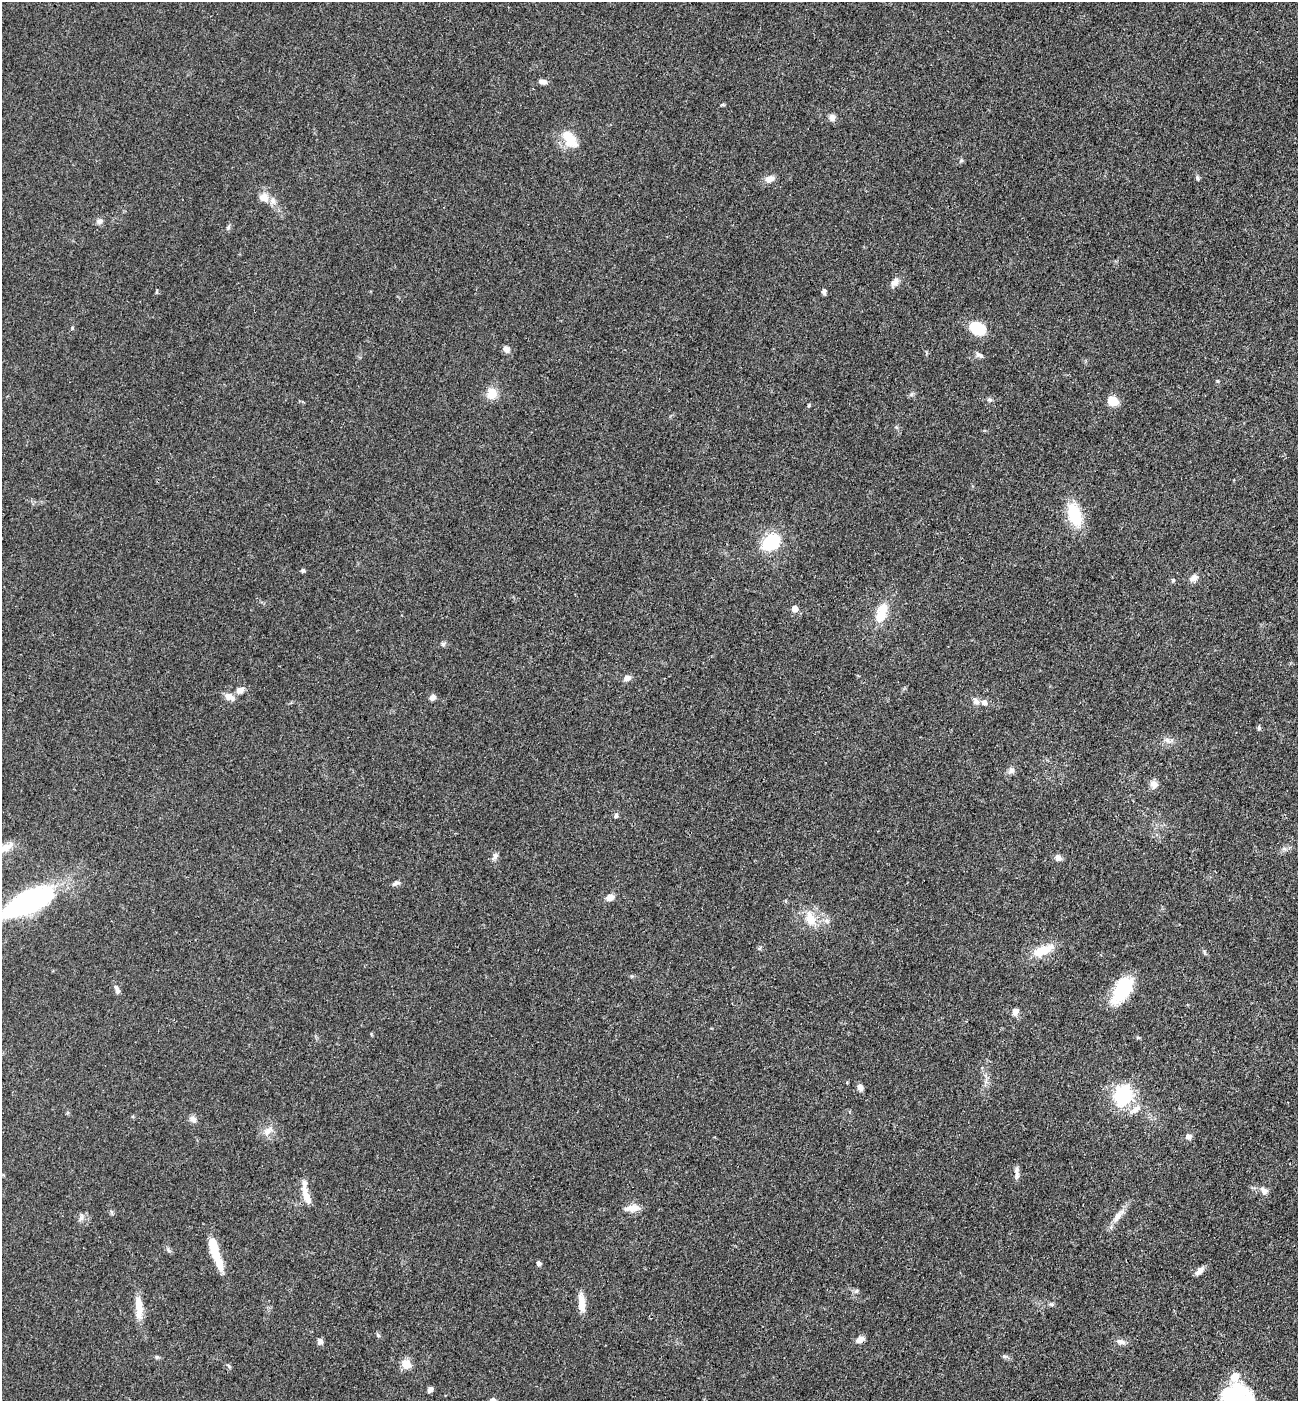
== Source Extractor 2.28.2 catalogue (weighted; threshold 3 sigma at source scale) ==
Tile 6 of 4 x 4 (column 2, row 2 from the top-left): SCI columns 1526-2821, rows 2882-4280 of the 5774 x 5764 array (HDU 1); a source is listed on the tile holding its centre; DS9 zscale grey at full resolution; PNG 1300 x 1403 px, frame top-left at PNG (2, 2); no overlay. Shown black and unused: <1% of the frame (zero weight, under 3 of 4 exposures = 6% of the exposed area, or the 3 px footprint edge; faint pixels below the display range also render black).
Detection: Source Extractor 2.28.2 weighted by HDU 2 'WHT'; one run over the whole footprint, this tile lists its part. Background 0.0449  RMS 0.0053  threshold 0.0239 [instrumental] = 3 sigma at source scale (4.5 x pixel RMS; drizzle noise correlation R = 1.50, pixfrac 1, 0.05/0.05 arcsec/px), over >= 5 px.
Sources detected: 83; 1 inside a brighter object's white glare — not listed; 5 inside a brighter listed object's ellipse — not listed separately; the other 77 listed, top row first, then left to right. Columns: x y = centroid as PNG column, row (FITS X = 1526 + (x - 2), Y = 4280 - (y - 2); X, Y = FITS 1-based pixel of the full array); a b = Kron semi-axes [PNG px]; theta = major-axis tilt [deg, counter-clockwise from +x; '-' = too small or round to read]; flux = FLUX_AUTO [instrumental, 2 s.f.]
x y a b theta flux
543 82 9 6 -10 2.4
832 117 8 7 - 2.4
570 139 25 13 -53 12
961 160 6 5 - 0.98
1197 178 6 5 - 0.95
770 179 13 8 16 3.2
264 198 13 11 -30 4.7
99 221 9 7 16 1.7
228 227 7 5 70 0.98
895 282 13 8 42 2.8
824 291 7 5 -73 1.3
977 328 10 8 -25 28
506 349 8 7 - 2.5
980 355 11 6 -16 1.6
1217 381 5 4 - 0.56
492 393 11 10 - 7.6
989 400 7 6 - 1.1
1113 401 12 10 -27 6.4
809 405 5 4 - 0.57
1074 515 24 13 -72 22
770 543 15 12 42 28
303 570 4 4 - 1.2
1193 578 9 7 41 2.8
1173 580 5 4 - 0.67
795 609 5 5 - 6.1
882 612 30 11 71 11
443 644 7 6 - 1.1
627 678 8 7 - 2.3
240 690 10 8 5 3.1
229 697 14 8 -31 3.4
432 697 7 6 - 2.3
976 701 10 7 -46 2.2
1259 728 6 5 - 0.94
1167 740 10 6 -49 2
1011 770 10 7 37 2
1154 784 9 9 - 3
616 815 5 5 - 1.7
5 848 25 9 27 5.6
495 856 10 7 62 1.8
1058 858 8 8 - 2.1
396 883 10 6 23 1.5
610 897 10 7 26 3.3
29 902 60 21 26 97
810 918 22 14 -68 9.3
827 921 7 4 -71 1.2
1042 950 26 11 22 12
117 990 13 6 -67 1.8
1122 990 31 16 58 25
1015 1012 8 6 61 2.6
1138 1038 6 4 0 0.59
860 1087 7 6 - 2.5
1123 1095 7 7 - 210
1136 1109 17 8 24 4.2
193 1119 10 7 -23 2.4
268 1131 16 8 51 3.8
1189 1137 8 7 - 1.9
1017 1171 14 6 -90 2.3
1264 1190 12 7 -46 2.5
306 1193 32 8 -77 6.9
633 1208 17 8 5 5.2
1117 1217 16 8 52 4.2
81 1218 9 6 76 1.7
168 1250 8 4 -54 1
218 1259 33 9 -69 11
539 1263 5 5 - 1.5
1199 1271 13 6 38 2.8
138 1303 25 10 -78 6.4
581 1303 22 8 -86 6.2
1052 1304 7 5 4 0.98
378 1335 7 4 -46 0.81
860 1339 9 6 27 3.5
320 1341 8 6 -78 1.8
1120 1342 12 6 -15 2.5
406 1364 5 5 - 22
229 1366 8 3 -46 0.67
430 1389 6 5 - 1.9
1236 1395 32 21 -7 42
Isophote crosses this tile's border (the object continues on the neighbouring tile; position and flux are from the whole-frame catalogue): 3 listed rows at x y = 5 848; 29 902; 1236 1395
Unlisted compact peaks at least as high as the median listed source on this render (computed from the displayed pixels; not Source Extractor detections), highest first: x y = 72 328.